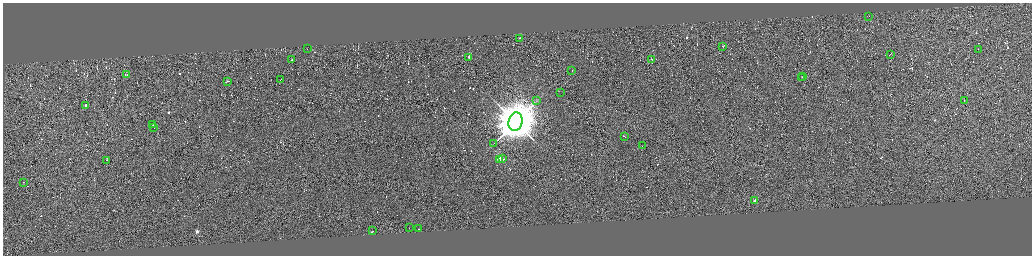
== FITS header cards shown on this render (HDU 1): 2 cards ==
NAXIS1  =                 4117
NAXIS2  =                 1014

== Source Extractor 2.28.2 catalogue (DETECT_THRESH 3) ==
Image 4117 x 1014 px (HDU 1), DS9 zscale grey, zoomed out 1/4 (1 PNG px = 4 x 4 image px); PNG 1034 x 258 px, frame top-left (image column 2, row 1011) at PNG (3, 3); each listed source drawn as its Kron ellipse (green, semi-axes under 4 px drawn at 4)
Background 0.626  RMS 3.9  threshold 11.6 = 3 sigma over >= 5 px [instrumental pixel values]
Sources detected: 628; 595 cannot appear on this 1/4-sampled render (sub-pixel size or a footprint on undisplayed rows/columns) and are neither listed nor drawn; the other 33 listed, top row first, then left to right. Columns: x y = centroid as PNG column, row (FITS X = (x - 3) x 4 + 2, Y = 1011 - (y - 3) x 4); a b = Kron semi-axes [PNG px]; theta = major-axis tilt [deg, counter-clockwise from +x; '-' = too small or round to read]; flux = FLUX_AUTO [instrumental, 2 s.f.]
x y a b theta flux
869 16 2 1 - 1.1e+03
520 38 2 1 - 2.7e+04
723 46 2 1 - 2.3e+04
307 48 2 1 - 4.8e+03
979 49 2 1 - 1.3e+04
890 54 3 1 - 3.1e+04
469 57 2 1 - 2.4e+04
292 59 2 1 - 3.0e+04
652 59 2 1 - 4.0e+04
572 70 2 1 - 2.4e+04
127 75 2 1 - 1.7e+04
803 76 4 1 - 2.2e+04
802 78 2 1 - 1.7e+04
281 79 2 1 - 1.6e+04
227 81 3 1 - 3.2e+04
561 92 2 1 - 2.1e+04
537 100 2 1 - 5.1e+02
964 100 2 1 - 2.1e+04
86 105 2 1 - 1.1e+04
516 121 9 7 76 1.7e+07
153 125 2 1 - 1.6e+04
154 127 3 1 - 2.8e+04
625 136 4 1 - 2.7e+04
494 143 2 1 - 5.1e+02
643 145 2 1 - 1.3e+04
503 158 2 1 - 4.1e+03
500 159 2 2 - 1.4e+05
107 160 2 1 - 3.4e+04
24 182 2 1 - 1.4e+04
755 201 2 1 - 3.1e+04
410 227 2 1 - 1.0e+04
419 229 2 1 - 1.3e+04
373 231 2 1 - 1.5e+03
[595 sub-pixel or undisplayed-footprint detections neither listed nor drawn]